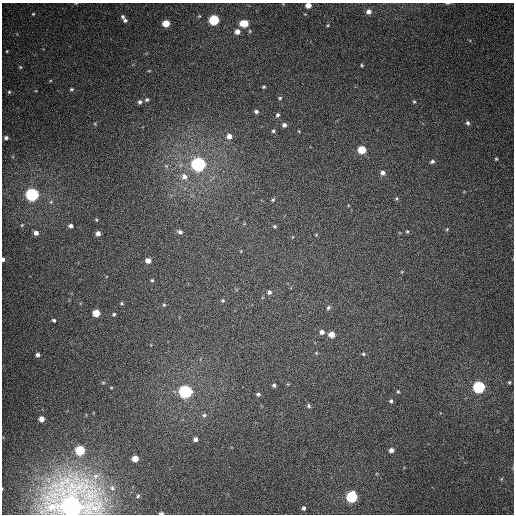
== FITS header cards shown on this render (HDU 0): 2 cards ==
NAXIS1  =                  512
NAXIS2  =                  512

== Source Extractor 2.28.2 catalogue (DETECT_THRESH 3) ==
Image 512 x 512 px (HDU 0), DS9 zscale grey, 1 PNG px = 1 image px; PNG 516 x 516 px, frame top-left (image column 1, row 512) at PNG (2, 3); no overlay
Background 378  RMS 9.4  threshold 28.3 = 3 sigma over >= 5 px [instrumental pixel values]
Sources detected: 90; all 90 listed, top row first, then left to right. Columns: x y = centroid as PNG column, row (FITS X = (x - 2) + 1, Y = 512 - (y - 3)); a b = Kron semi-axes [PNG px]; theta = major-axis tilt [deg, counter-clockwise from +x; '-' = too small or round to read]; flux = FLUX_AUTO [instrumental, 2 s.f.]
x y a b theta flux
447 3 6 3 0 790
308 5 5 4 - 5500
369 12 6 5 - 3300
33 14 3 3 - 530
199 16 5 5 - 780
123 17 5 5 - 1100
125 20 6 5 - 1500
214 20 6 5 - 47000
166 23 5 5 - 12000
244 23 7 5 1 13000
328 25 5 3 - 690
237 32 6 6 - 3700
7 51 3 2 - 460
362 65 4 3 - 670
20 67 5 4 - 710
264 87 4 3 - 810
71 89 5 4 - 910
9 92 4 4 - 820
280 98 5 4 - 880
147 100 4 4 - 1000
140 102 5 5 - 1500
414 102 4 3 - 730
256 111 5 4 - 1500
277 115 5 5 - 1200
468 123 6 5 - 1400
284 125 5 5 - 2000
273 131 5 5 - 1100
229 136 6 5 - 3800
6 138 4 4 - 1500
362 150 5 5 - 17000
496 159 3 3 - 720
432 161 5 4 - 1400
198 164 6 6 - 200000
166 166 5 5 - 880
383 173 6 5 - 2600
184 177 9 8 - 4000
32 194 6 6 - 140000
396 198 5 4 - 860
273 200 5 4 - 870
51 202 6 5 - 1100
96 220 5 4 - 600
22 225 5 5 - 740
70 226 4 4 - 1800
275 226 5 4 - 840
447 229 5 4 - 610
407 231 5 4 - 780
180 232 7 5 -13 1700
36 233 5 5 - 2700
98 233 5 5 - 2700
316 235 5 3 - 560
3 259 4 3 - 1700
148 261 5 4 - 4000
402 272 5 3 - 540
152 280 3 3 - 770
269 292 6 5 - 1700
223 300 5 4 - 790
122 303 5 4 - 720
164 305 4 4 - 740
328 308 6 5 - 1300
96 313 5 5 - 12000
114 314 4 3 - 880
54 320 4 3 - 1100
322 332 6 5 - 2400
331 334 5 5 - 6200
316 353 4 4 - 630
363 354 5 4 - 820
38 355 4 4 - 1800
103 382 5 3 - 600
509 382 4 4 - 810
274 385 4 4 - 1200
479 387 6 6 - 92000
185 392 6 6 - 120000
398 392 4 4 - 770
258 394 5 4 - 1100
391 401 5 4 - 1100
309 406 6 5 - 1200
204 415 6 5 - 1200
41 419 5 4 - 4800
195 439 4 4 - 2300
80 450 6 5 - 34000
391 450 6 5 - 2700
135 459 5 5 - 7300
95 476 9 8 - 4100
501 479 6 3 71 670
112 488 7 7 - 2000
138 496 5 4 - 930
352 497 6 6 - 64000
71 506 17 15 13 800000
304 508 4 4 - 1400
161 513 5 3 - 1600
At the frame edge (FLAGS 8, measured only in part): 5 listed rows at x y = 447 3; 308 5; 3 259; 71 506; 161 513